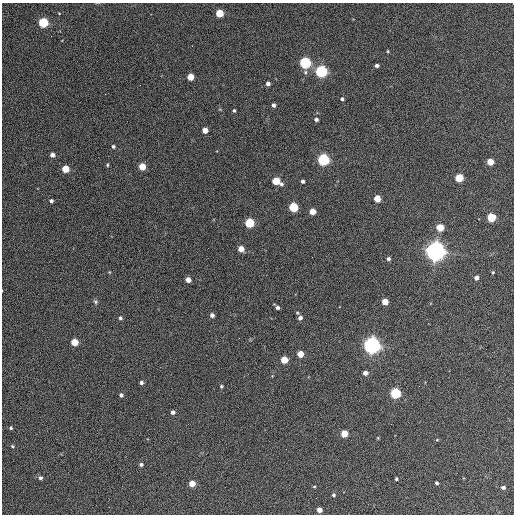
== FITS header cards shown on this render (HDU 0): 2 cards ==
NAXIS1  =                  512 / Axis length
NAXIS2  =                  512 / Axis length

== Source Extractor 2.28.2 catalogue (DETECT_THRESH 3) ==
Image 512 x 512 px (HDU 0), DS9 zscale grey, 1 PNG px = 1 image px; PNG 516 x 516 px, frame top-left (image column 1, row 512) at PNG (2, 3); no overlay
Background 373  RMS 21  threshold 63.1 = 3 sigma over >= 5 px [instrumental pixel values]
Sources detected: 70; all 70 listed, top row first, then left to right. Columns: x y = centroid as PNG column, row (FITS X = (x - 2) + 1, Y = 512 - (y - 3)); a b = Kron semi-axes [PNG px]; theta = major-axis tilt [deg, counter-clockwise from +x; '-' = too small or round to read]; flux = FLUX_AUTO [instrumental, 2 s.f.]
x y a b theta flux
219 13 5 5 - 4.7e+04
43 23 5 5 - 1.3e+05
51 36 2 2 - 1.3e+03
388 51 4 3 - 1.5e+03
305 63 5 5 - 2.3e+05
377 65 4 3 - 4.2e+03
321 71 5 5 - 3.0e+05
305 72 6 5 - 3.0e+03
191 77 5 4 - 2.5e+04
268 84 4 4 - 5.9e+03
342 99 4 3 - 2.9e+03
274 105 4 3 - 4.4e+03
234 110 4 3 - 2.0e+03
316 119 4 4 - 4.1e+03
205 130 4 4 - 1.6e+04
113 146 4 4 - 2.7e+03
52 155 4 4 - 7.7e+03
323 159 5 5 - 2.7e+05
490 162 4 4 - 3.1e+04
107 165 5 4 - 1.8e+03
142 166 5 4 - 3.1e+04
65 169 5 4 - 3.7e+04
459 178 5 5 - 6.0e+04
276 181 6 5 - 5.2e+04
303 181 3 3 - 3.5e+03
377 198 5 4 - 3.0e+04
51 201 4 4 - 3.6e+03
293 207 5 5 - 9.5e+04
312 211 4 4 - 2.2e+04
491 217 5 5 - 7.3e+04
249 223 5 5 - 1.0e+05
440 227 5 5 - 3.9e+04
241 249 5 4 - 1.9e+04
436 251 7 7 - 1.3e+06
312 257 2 2 - 6.6e+02
388 259 4 4 - 3.4e+03
493 272 4 3 - 1.5e+03
476 278 4 4 - 7.2e+03
188 280 4 4 - 1.3e+04
95 302 7 5 -57 2.5e+03
385 302 4 4 - 2.5e+04
277 307 4 3 - 3.9e+03
297 313 5 4 - 1.6e+03
212 315 4 4 - 5.3e+03
120 318 4 4 - 2.8e+03
300 318 5 4 - 5.5e+03
74 342 5 4 - 3.7e+04
372 345 6 6 - 8.7e+05
300 354 4 4 - 2.6e+04
284 360 5 4 - 3.5e+04
365 373 4 4 - 8.9e+03
141 382 4 3 - 4.4e+03
221 386 4 3 - 2.1e+03
395 393 5 5 - 1.6e+05
121 395 4 4 - 3.7e+03
173 412 4 4 - 4.8e+03
11 428 4 4 - 2.0e+03
344 434 4 4 - 4.0e+04
378 438 5 3 - 1.2e+03
437 440 5 3 - 1.3e+03
12 446 4 4 - 1.7e+03
141 464 4 3 - 3.3e+03
40 478 5 4 - 3.7e+03
396 479 4 3 - 2.2e+03
192 483 4 4 - 2.3e+04
437 483 3 3 - 2.9e+03
314 486 4 3 - 1.4e+03
503 487 4 4 - 3.8e+03
333 495 4 4 - 3.0e+03
319 510 4 4 - 1.2e+04